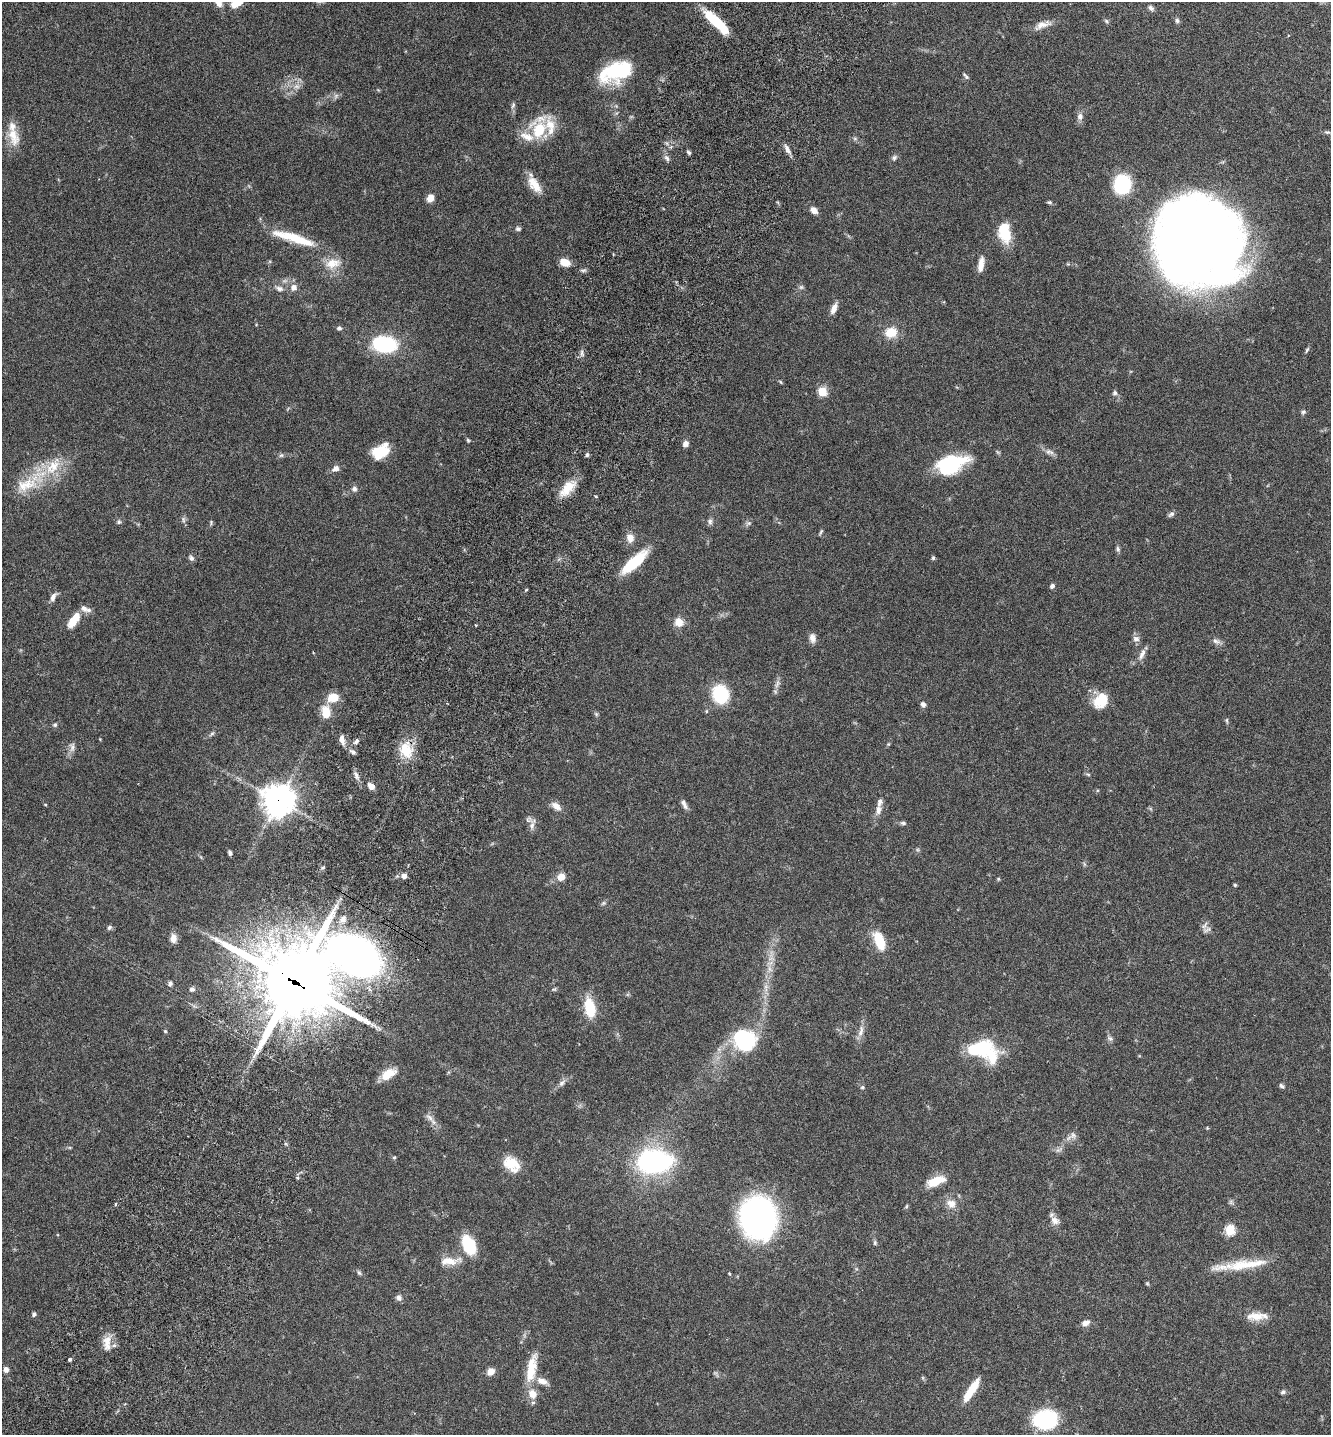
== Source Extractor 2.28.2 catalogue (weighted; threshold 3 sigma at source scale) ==
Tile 7 of 4 x 4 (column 3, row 2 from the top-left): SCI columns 2857-4185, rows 2900-4332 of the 5849 x 5796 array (HDU 1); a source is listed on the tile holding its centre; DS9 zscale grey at full resolution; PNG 1333 x 1437 px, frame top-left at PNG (2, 2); no overlay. Shown black and unused: <1% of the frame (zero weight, under 3 of 6 exposures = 3% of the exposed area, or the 3 px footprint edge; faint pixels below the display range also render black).
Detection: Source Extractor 2.28.2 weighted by HDU 2 'WHT'; one run over the whole footprint, this tile lists its part. Background 0.0659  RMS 0.0031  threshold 0.0126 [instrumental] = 3 sigma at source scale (4.09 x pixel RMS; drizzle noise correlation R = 1.36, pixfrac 0.8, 0.05/0.05 arcsec/px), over >= 5 px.
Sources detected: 179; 1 too faint to see at this stretch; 1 inside a brighter object's white glare — not listed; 10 inside a brighter listed object's ellipse — not listed separately; the other 167 listed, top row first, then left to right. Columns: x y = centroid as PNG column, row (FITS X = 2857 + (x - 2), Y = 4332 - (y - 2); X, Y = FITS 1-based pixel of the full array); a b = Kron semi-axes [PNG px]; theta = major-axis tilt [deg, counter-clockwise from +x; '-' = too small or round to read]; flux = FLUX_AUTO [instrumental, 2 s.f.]
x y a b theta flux
237 3 16 8 28 4.5
1151 8 9 6 -48 0.83
1177 20 7 6 - 0.65
1106 21 8 5 -50 0.51
717 22 31 8 -44 12
1042 25 24 8 20 2.8
617 71 32 18 21 22
966 76 10 4 -47 0.61
336 96 8 6 46 0.8
513 105 9 5 73 0.71
1080 117 9 8 - 1.3
539 130 27 18 62 11
1327 132 8 5 -8 0.49
13 136 27 14 -73 5
855 139 7 4 -1 0.48
787 149 15 5 -59 1.4
688 152 5 3 - 0.55
667 158 9 5 -52 0.83
894 158 8 7 - 0.76
1122 184 13 11 78 32
534 185 22 10 -54 4.3
430 198 9 7 63 2.1
1049 202 6 5 - 0.46
814 210 7 6 - 2.2
518 229 7 6 - 0.65
1005 232 23 14 -81 9
295 238 54 10 -17 12
1194 240 81 65 -45 390
565 262 10 7 -18 3.8
981 262 14 7 87 2.1
333 263 23 14 9 4.7
293 287 7 7 - 1.7
801 287 6 6 - 0.59
279 289 10 7 -18 1.3
834 308 13 6 67 2.1
339 328 7 5 -3 0.61
891 332 9 8 - 6.6
384 344 18 12 -5 28
1307 350 8 4 65 0.46
582 353 11 4 -86 0.78
780 382 6 4 -47 0.36
822 391 5 5 - 14
1115 393 7 6 - 0.7
1303 412 7 6 - 0.58
468 440 5 4 - 0.37
685 444 7 6 - 1.4
380 452 18 12 39 9.1
1049 452 13 7 -16 1.3
281 455 7 5 42 0.57
587 455 6 5 - 0.5
951 464 33 18 20 20
335 468 10 7 30 1.4
27 484 52 19 26 13
567 488 24 12 48 5.5
354 489 7 7 - 0.95
1171 514 8 6 35 0.75
183 519 9 5 -84 0.73
710 521 8 7 - 0.92
119 522 6 6 - 0.59
211 523 7 5 73 0.41
748 523 9 5 32 0.73
821 532 9 3 62 0.42
630 538 11 9 -76 2.2
1118 549 7 5 -79 0.62
191 558 7 6 - 0.8
933 558 5 4 - 0.45
634 562 32 10 42 12
1052 586 5 5 - 0.81
53 597 13 6 61 1.4
89 610 8 7 - 0.91
74 620 18 8 55 5.5
679 622 11 10 - 2.9
812 638 12 8 -79 1.6
1136 639 9 8 - 1.3
1216 641 12 8 -19 1.2
1142 654 18 6 66 1.6
777 684 14 6 66 1.3
720 694 15 13 -73 17
333 698 12 9 6 5
1101 700 17 14 54 7.2
923 704 7 6 - 0.98
326 712 12 8 -85 5.8
596 714 7 4 -45 0.42
1227 720 8 4 -82 0.42
55 725 6 5 - 0.56
212 733 9 4 46 0.61
342 739 12 7 -78 1.7
356 741 9 5 49 0.79
888 744 5 4 - 0.33
72 747 14 7 -89 1.4
406 750 24 16 -75 7.1
352 752 10 5 -32 0.85
1088 774 6 4 -3 0.38
356 776 12 6 -71 1.3
371 786 8 6 -43 2
278 800 11 11 - 400
684 804 13 5 -66 1.3
45 805 4 3 - 0.25
556 806 14 8 -35 2
878 810 15 8 76 1.9
903 823 7 5 -9 0.67
532 826 16 7 79 1.6
230 853 5 3 - 0.65
323 867 6 3 19 0.37
404 876 6 6 - 1.4
561 877 11 10 - 2.2
998 879 4 4 - 0.34
1235 885 4 4 - 0.37
603 903 7 5 22 0.57
343 919 12 8 53 2
109 928 6 6 - 0.65
1207 930 13 6 20 1
173 938 11 8 88 1.7
879 941 17 8 -68 9.4
354 955 35 22 -31 260
770 969 10 5 -67 1.3
294 982 29 25 -34 2400
170 983 5 4 - 0.94
766 988 12 6 -84 1.5
192 989 7 6 - 0.77
554 989 7 5 28 0.42
590 1007 22 11 -79 8.9
165 1031 5 4 - 0.35
861 1031 19 7 76 2.1
1110 1038 9 5 -36 0.71
745 1040 23 20 -41 23
983 1049 32 19 -20 23
388 1074 19 10 32 4.5
562 1083 9 7 41 1
1282 1086 7 5 -41 0.62
862 1087 5 4 - 0.41
429 1117 15 7 -39 1.7
1207 1128 5 4 - 0.26
1073 1135 11 9 85 1.4
1058 1150 12 5 16 0.94
394 1158 5 4 - 0.37
655 1162 28 18 2 58
511 1164 22 15 -41 6
936 1181 23 9 21 5.8
1231 1202 7 6 - 0.59
116 1204 3 3 - 0.49
951 1204 13 10 -34 2.8
906 1206 6 4 86 0.41
758 1218 28 24 -83 110
1055 1220 14 9 -34 1.9
1230 1230 6 5 - 21
875 1243 7 5 -77 0.53
469 1245 16 10 -64 15
450 1261 27 10 3 4.5
1245 1265 72 10 7 10
359 1273 7 4 -62 0.52
1147 1283 6 4 -45 0.35
399 1298 8 7 - 0.99
34 1314 6 5 - 0.58
1256 1316 23 11 2 4.2
1085 1323 11 7 21 1.6
107 1343 23 11 -87 3.5
70 1359 3 3 - 0.98
531 1368 38 12 78 7.5
6 1369 6 5 - 1.1
491 1371 8 7 - 2.1
923 1378 6 4 -72 0.36
542 1381 16 8 -23 2.1
971 1390 29 7 57 6.8
1283 1392 7 6 - 0.71
533 1403 6 5 - 0.5
1045 1420 25 18 4 23
Overlapping masked pixels (flux is a lower limit): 4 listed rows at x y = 406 750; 278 800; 354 955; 294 982
Isophote crosses this tile's border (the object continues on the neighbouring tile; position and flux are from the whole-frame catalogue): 1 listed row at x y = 237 3